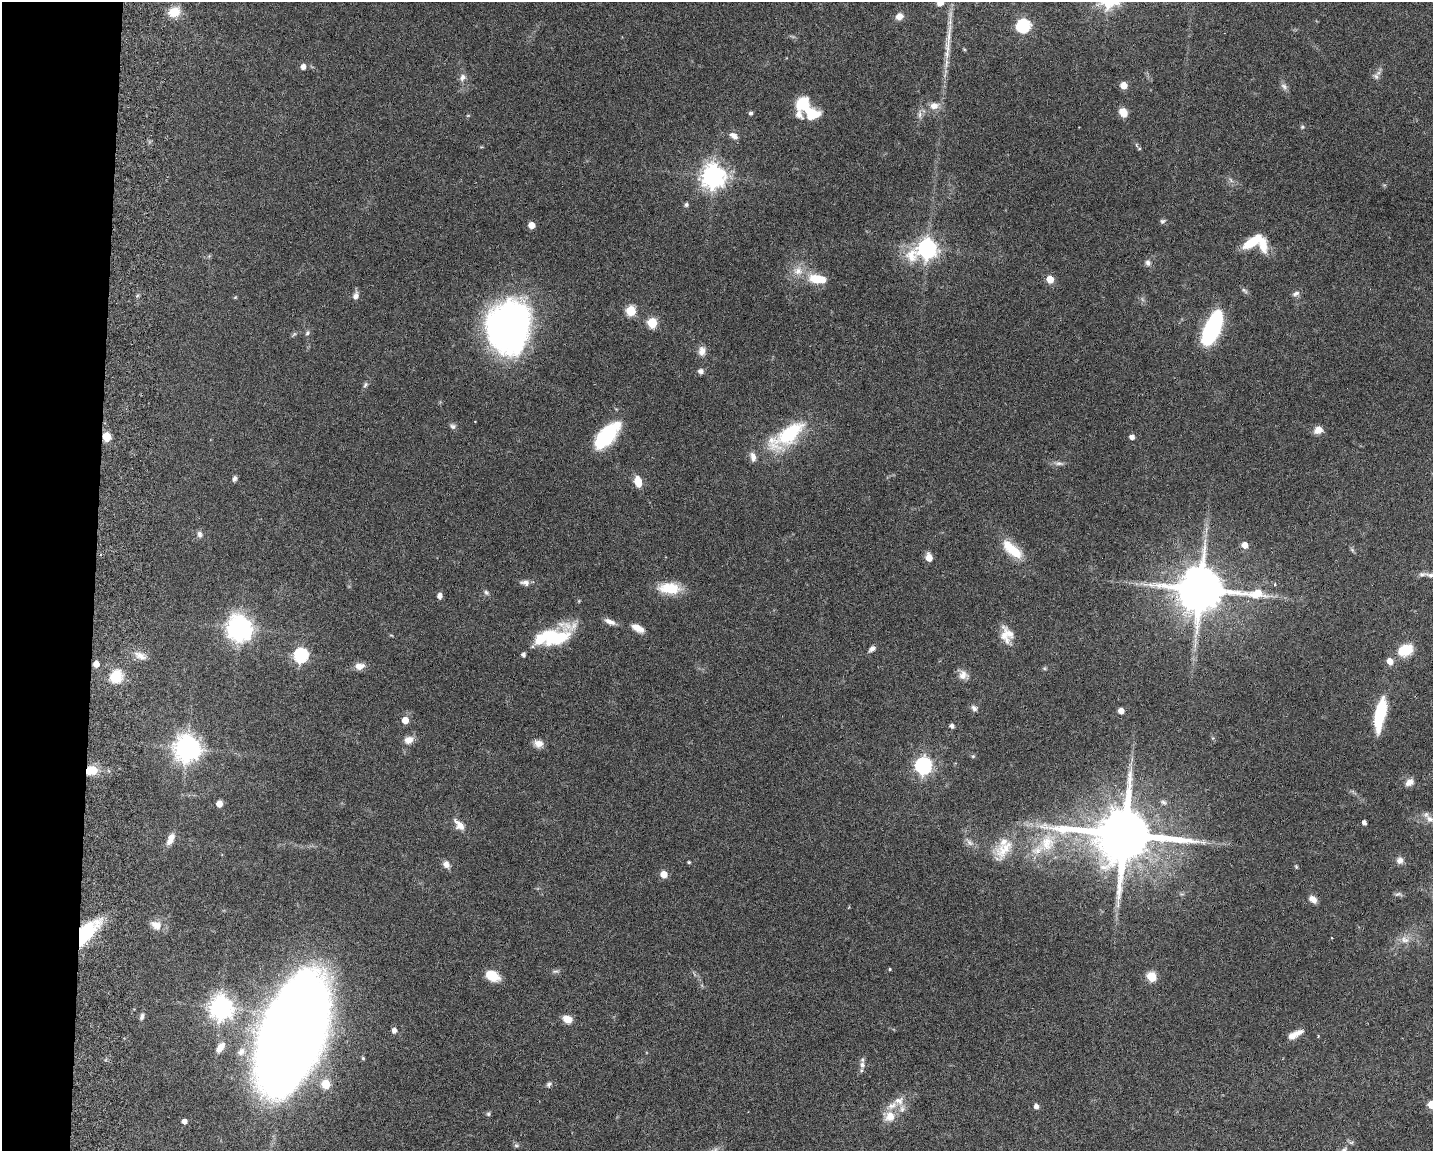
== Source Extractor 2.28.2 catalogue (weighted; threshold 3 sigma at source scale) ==
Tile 4 of 3 x 4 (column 1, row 2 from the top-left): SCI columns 277-1707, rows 2308-3456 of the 4734 x 4618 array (HDU 1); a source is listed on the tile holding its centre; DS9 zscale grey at full resolution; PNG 1435 x 1153 px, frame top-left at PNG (2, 2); no overlay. Shown black and unused: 7% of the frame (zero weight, under 3 of 6 exposures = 3% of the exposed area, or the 3 px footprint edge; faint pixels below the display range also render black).
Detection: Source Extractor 2.28.2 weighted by HDU 2 'WHT'; one run over the whole footprint, this tile lists its part. Background 0.0872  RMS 0.0032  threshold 0.0131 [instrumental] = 3 sigma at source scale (4.09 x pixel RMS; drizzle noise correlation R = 1.36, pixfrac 0.8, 0.05/0.05 arcsec/px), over >= 5 px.
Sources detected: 145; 1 too faint to see at this stretch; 2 inside a brighter object's white glare — not listed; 12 inside a brighter listed object's ellipse — not listed separately; the other 130 listed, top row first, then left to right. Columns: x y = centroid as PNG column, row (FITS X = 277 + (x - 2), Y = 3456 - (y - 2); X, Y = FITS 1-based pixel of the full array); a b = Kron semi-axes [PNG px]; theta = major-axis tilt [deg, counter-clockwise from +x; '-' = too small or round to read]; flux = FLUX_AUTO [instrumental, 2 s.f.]
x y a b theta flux
940 3 8 8 - 1.9
174 12 14 11 17 5
899 16 8 7 - 2.1
1024 26 8 6 14 43
948 45 30 8 87 4.3
303 67 5 5 - 1.7
1376 76 10 6 -45 0.92
462 77 10 8 61 1.4
1124 85 5 5 - 3.7
1284 86 10 7 -38 1
802 104 16 13 45 7.8
934 106 10 8 2 2.6
1123 112 10 8 -57 3.2
751 113 5 5 - 0.63
468 115 5 3 - 0.27
920 115 10 4 89 0.93
1302 127 6 5 - 0.44
734 136 11 7 -32 1.7
1136 145 6 4 -88 0.41
713 176 8 8 - 270
686 205 6 5 - 0.56
1162 221 7 6 - 0.65
531 225 5 5 - 3.3
1252 242 21 13 13 7.4
927 249 10 8 25 160
1148 263 9 7 -78 1.1
818 279 25 10 -8 7.4
1050 279 5 5 - 5
1296 293 10 6 23 1
356 296 11 7 76 1.4
235 297 6 3 19 0.27
631 311 6 5 - 15
652 323 6 5 - 15
509 327 41 32 79 150
1212 328 31 12 66 38
307 333 7 6 - 0.71
294 334 7 4 45 0.49
702 351 12 8 89 2.2
700 371 6 6 - 1.2
365 385 8 5 59 0.66
453 426 8 7 - 0.84
1318 430 10 8 27 2.4
790 433 48 18 40 20
607 435 33 14 47 19
106 437 6 5 - 11
1132 437 5 4 - 1.5
1059 463 13 5 -7 1.1
234 478 7 5 74 0.77
638 482 9 6 -75 4.7
199 534 8 6 -76 1
1245 545 5 5 - 2.5
1012 550 28 11 -41 8.6
929 558 6 5 - 3.5
1430 575 14 7 -16 1.4
525 583 12 7 -12 1.4
669 588 28 14 -4 7.8
1200 589 16 12 -6 1600
486 592 8 6 -56 0.68
439 596 6 5 - 1.4
610 622 14 6 -24 1.7
239 628 9 8 - 240
638 628 15 7 -28 2.7
391 635 5 3 - 0.29
1004 635 26 12 -83 4.1
555 637 34 18 13 15
872 649 10 6 37 1.1
1406 650 17 12 22 6.8
301 655 7 6 - 50
523 655 5 4 - 0.8
140 656 18 8 -29 2.5
1390 661 6 5 - 3.2
96 664 5 5 - 2.5
359 666 11 8 1 2.4
963 675 13 12 - 2.2
116 676 7 6 - 21
974 708 9 6 -49 0.99
1121 711 5 4 - 2.5
1380 714 33 10 79 17
405 720 5 5 - 3.7
952 726 5 4 - 0.94
408 740 11 9 20 2.4
538 743 12 9 -13 2.1
187 748 9 8 - 340
973 756 5 5 - 0.4
923 766 7 7 - 89
92 770 11 9 11 5.8
1409 782 11 8 32 1.9
1163 802 8 6 -38 0.83
219 804 5 5 - 3.2
1430 819 13 9 -38 2
1364 822 4 4 - 1
459 825 18 9 -49 2.6
1124 834 19 15 -5 2500
170 839 15 7 65 2.6
1047 843 26 21 72 12
1004 849 35 17 49 8.6
1400 860 9 9 - 1.5
689 862 4 3 - 0.41
446 864 9 8 - 1.7
1296 867 5 4 - 0.39
664 874 5 5 - 4
1398 894 11 4 20 0.69
1313 899 9 6 -40 2.1
156 925 15 11 -28 3.1
86 932 35 14 50 19
1405 940 13 9 -24 2.2
890 969 3 3 - 0.31
556 971 11 4 4 0.68
492 976 15 10 -25 5.7
1152 976 6 5 - 14
221 1008 8 8 - 270
142 1017 10 6 74 0.93
567 1019 9 7 -21 3.6
394 1030 5 4 - 1.5
293 1033 90 42 70 630
1295 1034 20 7 28 2.7
220 1047 13 7 52 2.6
241 1052 12 9 44 2.2
363 1058 4 4 - 0.42
862 1065 9 8 - 1.5
326 1084 6 5 - 9.9
549 1084 8 6 44 0.69
899 1101 15 12 9 3
1432 1105 5 5 - 5.6
1036 1106 5 5 - 1.3
488 1114 6 5 - 0.47
890 1116 14 12 64 4.1
184 1121 4 4 - 1.6
516 1145 6 5 - 0.54
1344 1150 8 5 43 0.73
Overlapping masked pixels (flux is a lower limit): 3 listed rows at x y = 106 437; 92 770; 86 932
Isophote crosses this tile's border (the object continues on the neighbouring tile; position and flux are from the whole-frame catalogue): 4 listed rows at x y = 940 3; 1430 575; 1432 1105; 1344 1150